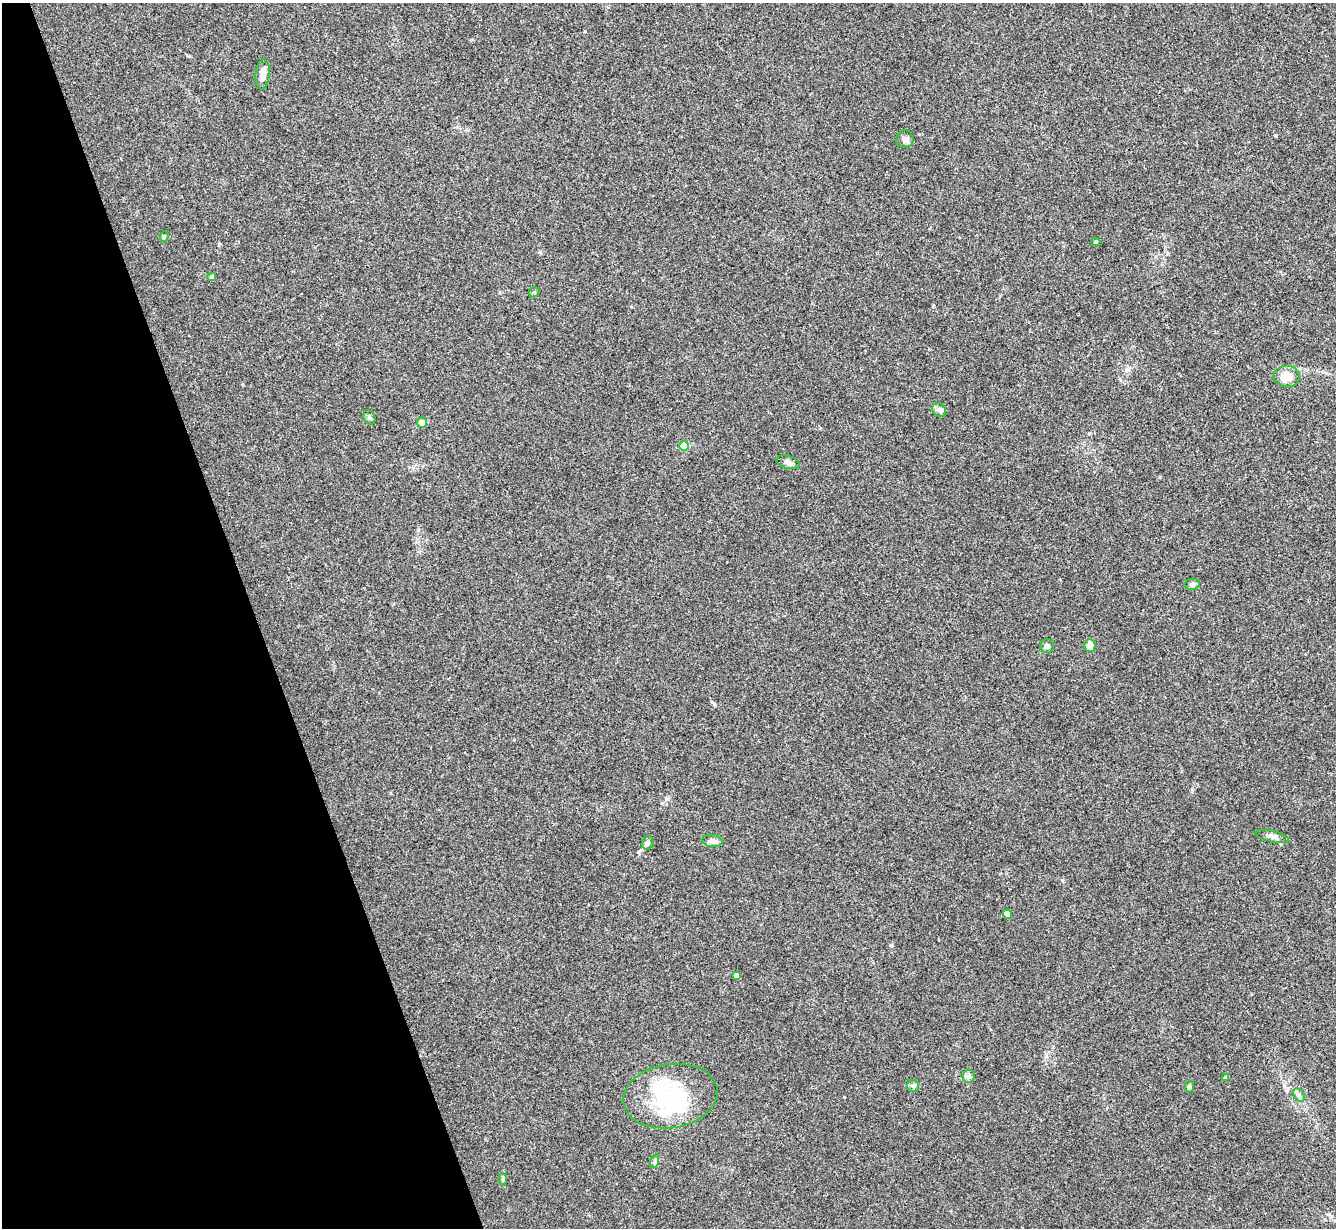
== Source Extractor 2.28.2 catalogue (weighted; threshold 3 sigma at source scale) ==
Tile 5 of 4 x 4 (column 1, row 2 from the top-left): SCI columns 5-1338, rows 2725-3950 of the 5340 x 5325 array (HDU 1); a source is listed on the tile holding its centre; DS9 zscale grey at full resolution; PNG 1338 x 1230 px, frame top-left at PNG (2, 3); each listed source drawn as its Kron ellipse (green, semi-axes under 4 px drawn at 4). Shown black and unused: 19% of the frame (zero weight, under 3 of 4 exposures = <1% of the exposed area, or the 3 px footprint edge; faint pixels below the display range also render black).
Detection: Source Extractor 2.28.2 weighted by HDU 2 'WHT'; one run over the whole footprint, this tile lists its part. Background 0.0334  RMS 0.0043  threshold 0.0195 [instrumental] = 3 sigma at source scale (4.5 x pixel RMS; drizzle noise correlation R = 1.50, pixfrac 1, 0.05/0.05 arcsec/px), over >= 5 px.
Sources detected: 32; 4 inside a brighter object's white glare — neither listed nor drawn; the other 28 listed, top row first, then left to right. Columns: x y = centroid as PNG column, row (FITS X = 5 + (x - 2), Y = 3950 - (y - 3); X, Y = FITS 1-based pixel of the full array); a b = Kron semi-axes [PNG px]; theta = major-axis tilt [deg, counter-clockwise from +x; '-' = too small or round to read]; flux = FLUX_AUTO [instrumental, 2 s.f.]
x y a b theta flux
263 74 15 7 84 3.2
905 139 9 9 - 1.9
164 236 5 4 - 0.54
1095 242 5 3 - 0.61
212 277 4 4 - 1.2
534 292 5 5 - 0.62
1287 376 13 10 -6 5.4
939 410 7 6 - 1.2
369 417 7 5 -57 0.89
422 423 5 5 - 2.8
684 446 5 4 - 13
788 462 12 6 -16 1.6
1192 584 8 5 9 1.3
1047 646 7 7 - 1.3
1090 646 6 5 - 3.8
1272 837 17 5 -12 2
712 841 10 6 -9 2.3
648 843 7 6 - 1.3
1007 914 4 4 - 7.3
736 975 4 4 - 1.9
968 1076 6 6 - 1.1
1226 1078 4 4 - 2
913 1086 6 6 - 0.91
1189 1087 5 5 - 0.83
1299 1095 7 5 -56 1.1
670 1096 47 32 9 34
655 1161 7 4 71 0.79
503 1179 6 4 90 0.6
Unlisted compact peaks at least as high as the median listed source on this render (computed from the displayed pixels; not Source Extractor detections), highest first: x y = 1276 136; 714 704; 540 252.